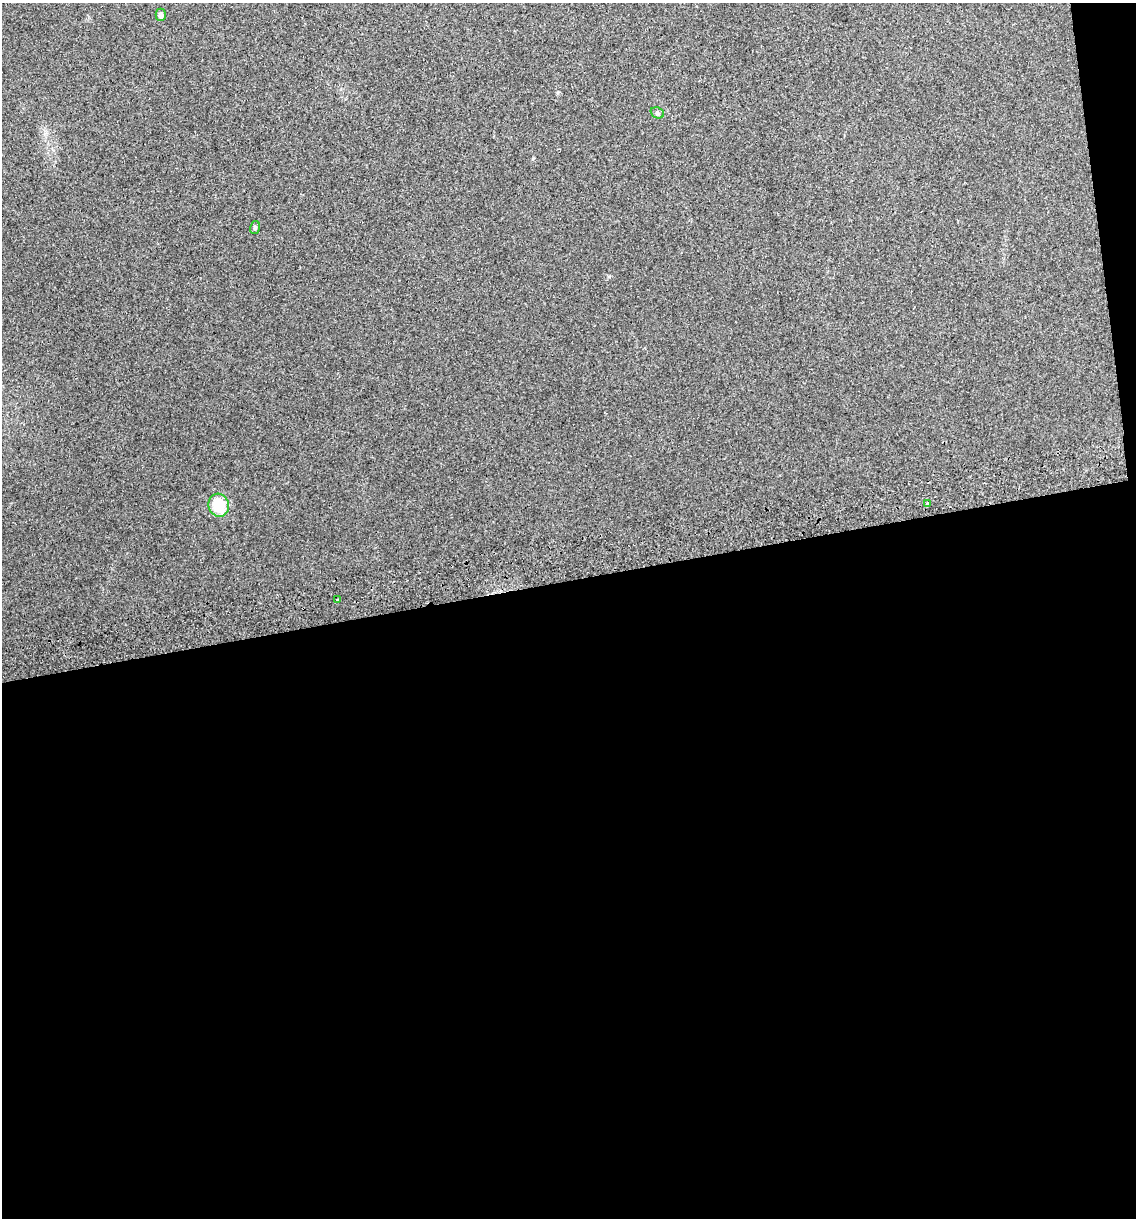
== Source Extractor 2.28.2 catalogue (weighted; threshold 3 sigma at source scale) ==
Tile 16 of 4 x 4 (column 4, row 4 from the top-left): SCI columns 3480-4613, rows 42-1257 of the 4646 x 4948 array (HDU 1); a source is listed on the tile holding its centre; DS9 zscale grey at full resolution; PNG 1138 x 1220 px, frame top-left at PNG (2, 3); each listed source drawn as its Kron ellipse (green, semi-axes under 4 px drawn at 4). Shown black and unused: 54% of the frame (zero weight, under 2 of 3 exposures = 2% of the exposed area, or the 3 px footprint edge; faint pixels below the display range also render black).
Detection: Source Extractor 2.28.2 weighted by HDU 2 'WHT'; one run over the whole footprint, this tile lists its part. Background 0.046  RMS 0.012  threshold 0.0541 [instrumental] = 3 sigma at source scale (4.5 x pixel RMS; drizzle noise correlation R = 1.50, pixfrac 1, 0.0396/0.0396 arcsec/px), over >= 5 px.
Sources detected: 6; all 6 listed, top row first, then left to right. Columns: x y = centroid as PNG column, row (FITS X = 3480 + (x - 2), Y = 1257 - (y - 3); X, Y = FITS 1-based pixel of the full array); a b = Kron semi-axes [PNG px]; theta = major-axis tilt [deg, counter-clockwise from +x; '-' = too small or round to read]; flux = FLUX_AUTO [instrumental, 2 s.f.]
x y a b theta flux
161 15 6 5 - 4.1
657 113 7 5 -22 2.1
255 227 6 5 - 2
927 503 4 3 - 12
219 505 11 10 - 35
338 600 3 3 - 3.1